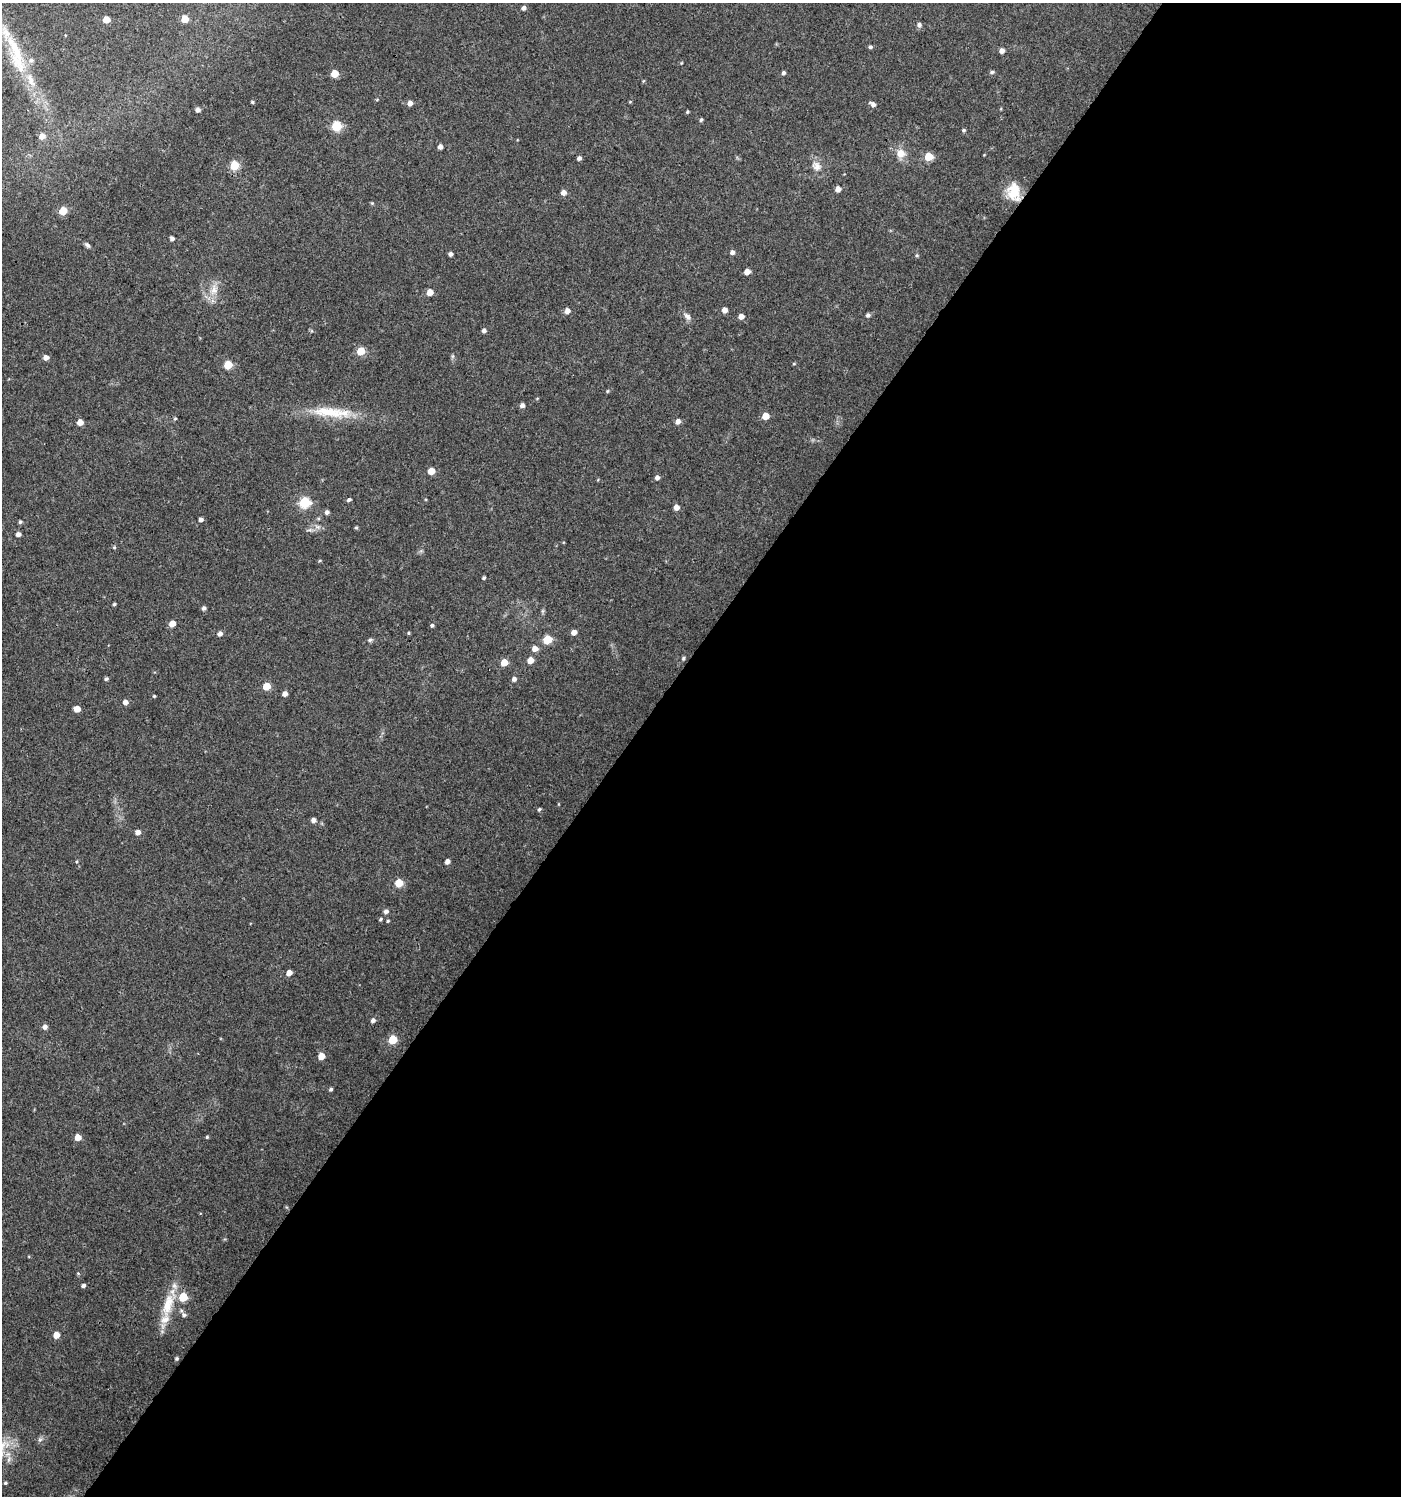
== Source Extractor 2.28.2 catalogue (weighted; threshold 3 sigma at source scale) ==
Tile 12 of 4 x 4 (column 4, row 3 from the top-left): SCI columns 4374-5772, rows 1500-2993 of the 6014 x 5981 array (HDU 1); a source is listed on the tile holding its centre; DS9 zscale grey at full resolution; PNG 1403 x 1498 px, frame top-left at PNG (2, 3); no overlay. Shown black and unused: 56% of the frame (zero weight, under 3 of 4 exposures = <1% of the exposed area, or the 3 px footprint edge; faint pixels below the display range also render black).
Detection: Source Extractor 2.28.2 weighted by HDU 2 'WHT'; one run over the whole footprint, this tile lists its part. Background 0.0243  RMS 0.0041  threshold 0.0183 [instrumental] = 3 sigma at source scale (4.5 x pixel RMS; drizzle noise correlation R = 1.50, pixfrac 1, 0.0396/0.0396 arcsec/px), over >= 5 px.
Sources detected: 119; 3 inside a brighter listed object's ellipse — not listed separately; the other 116 listed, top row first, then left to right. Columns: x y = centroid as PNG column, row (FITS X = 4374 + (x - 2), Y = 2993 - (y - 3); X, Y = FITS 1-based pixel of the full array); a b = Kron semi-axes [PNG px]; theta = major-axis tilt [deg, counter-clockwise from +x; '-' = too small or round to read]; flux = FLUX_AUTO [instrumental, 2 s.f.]
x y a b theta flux
524 8 5 4 - 1.3
185 19 5 5 - 6.9
106 20 5 5 - 5.5
919 25 6 6 - 1.2
870 47 5 4 - 0.79
1002 51 5 4 - 1.9
16 54 67 17 -72 24
681 63 5 3 - 0.32
992 72 5 4 - 0.77
784 73 4 4 - 0.92
335 74 5 5 - 8.4
252 102 4 3 - 0.54
410 103 5 5 - 2.2
873 104 7 5 -34 1.5
198 110 5 4 - 1.4
687 112 4 3 - 0.46
701 120 5 4 - 0.68
336 126 6 5 - 21
964 130 5 4 - 0.65
42 136 6 5 - 2.9
440 147 5 4 - 1.8
901 153 10 10 - 4.4
928 157 5 5 - 12
579 158 4 4 - 1.2
234 165 5 5 - 18
816 166 15 12 -43 3.5
838 189 5 5 - 2.7
563 192 5 5 - 2.6
1014 192 23 16 -80 9.4
63 211 5 5 - 9.9
172 238 4 4 - 1.3
87 245 8 5 -46 0.98
732 252 5 5 - 1.4
451 254 4 4 - 1.3
917 255 5 4 - 0.52
747 272 5 4 - 3
213 290 18 11 76 5.1
430 292 5 5 - 4.3
724 310 5 5 - 2.3
567 311 5 5 - 2.7
868 315 5 5 - 1
687 316 12 7 -48 1.8
741 317 5 5 - 2.3
484 330 5 4 - 1.2
361 351 5 5 - 11
452 356 6 4 90 0.66
46 358 5 5 - 2.3
794 364 5 3 - 0.37
228 365 5 5 - 13
607 391 4 4 - 0.43
522 405 5 5 - 1.6
332 412 59 13 -5 16
765 416 5 5 - 6.1
175 418 4 4 - 0.47
678 421 6 5 - 2
80 422 5 4 - 4.1
431 471 5 5 - 6.5
657 477 5 5 - 1.4
349 500 5 4 - 0.9
304 502 6 5 - 34
676 507 5 5 - 2.9
327 512 5 5 - 1.2
201 520 4 4 - 1.5
20 522 4 4 - 0.65
317 527 9 5 -19 1.4
356 528 4 4 - 0.54
310 530 8 5 7 1.2
18 534 5 4 - 1.7
114 547 5 4 - 0.46
484 578 4 3 - 0.69
114 604 4 4 - 0.53
204 608 5 4 - 1
542 611 7 4 71 0.61
172 624 5 5 - 4.7
432 625 5 5 - 0.7
574 632 5 4 - 2.5
408 633 5 3 - 0.38
220 634 5 5 - 1.6
547 639 5 5 - 14
370 640 8 5 10 0.85
535 649 6 5 - 2.9
683 658 6 4 45 0.61
530 660 5 5 - 4.5
504 662 5 5 - 6.5
106 679 5 4 - 0.65
514 679 5 5 - 1.4
266 686 5 5 - 8.1
285 694 5 4 - 2.1
154 696 3 3 - 0.41
125 702 5 5 - 2.1
77 709 5 5 - 4.9
539 809 5 4 - 0.62
313 820 5 5 - 1.5
138 832 5 5 - 2
447 861 4 4 - 2
399 883 5 5 - 11
386 911 5 5 - 1.4
381 919 5 4 - 0.61
388 921 4 3 - 0.43
289 973 5 4 - 2.9
373 1020 5 5 - 1.4
45 1027 5 5 - 1.7
393 1039 5 5 - 12
321 1056 5 5 - 5.2
331 1089 4 4 - 0.71
78 1137 5 5 - 4
207 1137 4 4 - 0.47
78 1273 5 3 - 0.38
83 1285 5 4 - 1.1
183 1297 5 5 - 15
168 1305 39 14 76 12
184 1315 8 7 - 1.4
56 1335 5 5 - 4.5
176 1359 4 4 - 0.62
40 1439 6 6 - 0.95
5 1483 4 4 - 0.57
Overlapping masked pixels (flux is a lower limit): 1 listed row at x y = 1014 192
Isophote crosses this tile's border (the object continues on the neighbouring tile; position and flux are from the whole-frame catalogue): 1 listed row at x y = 16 54